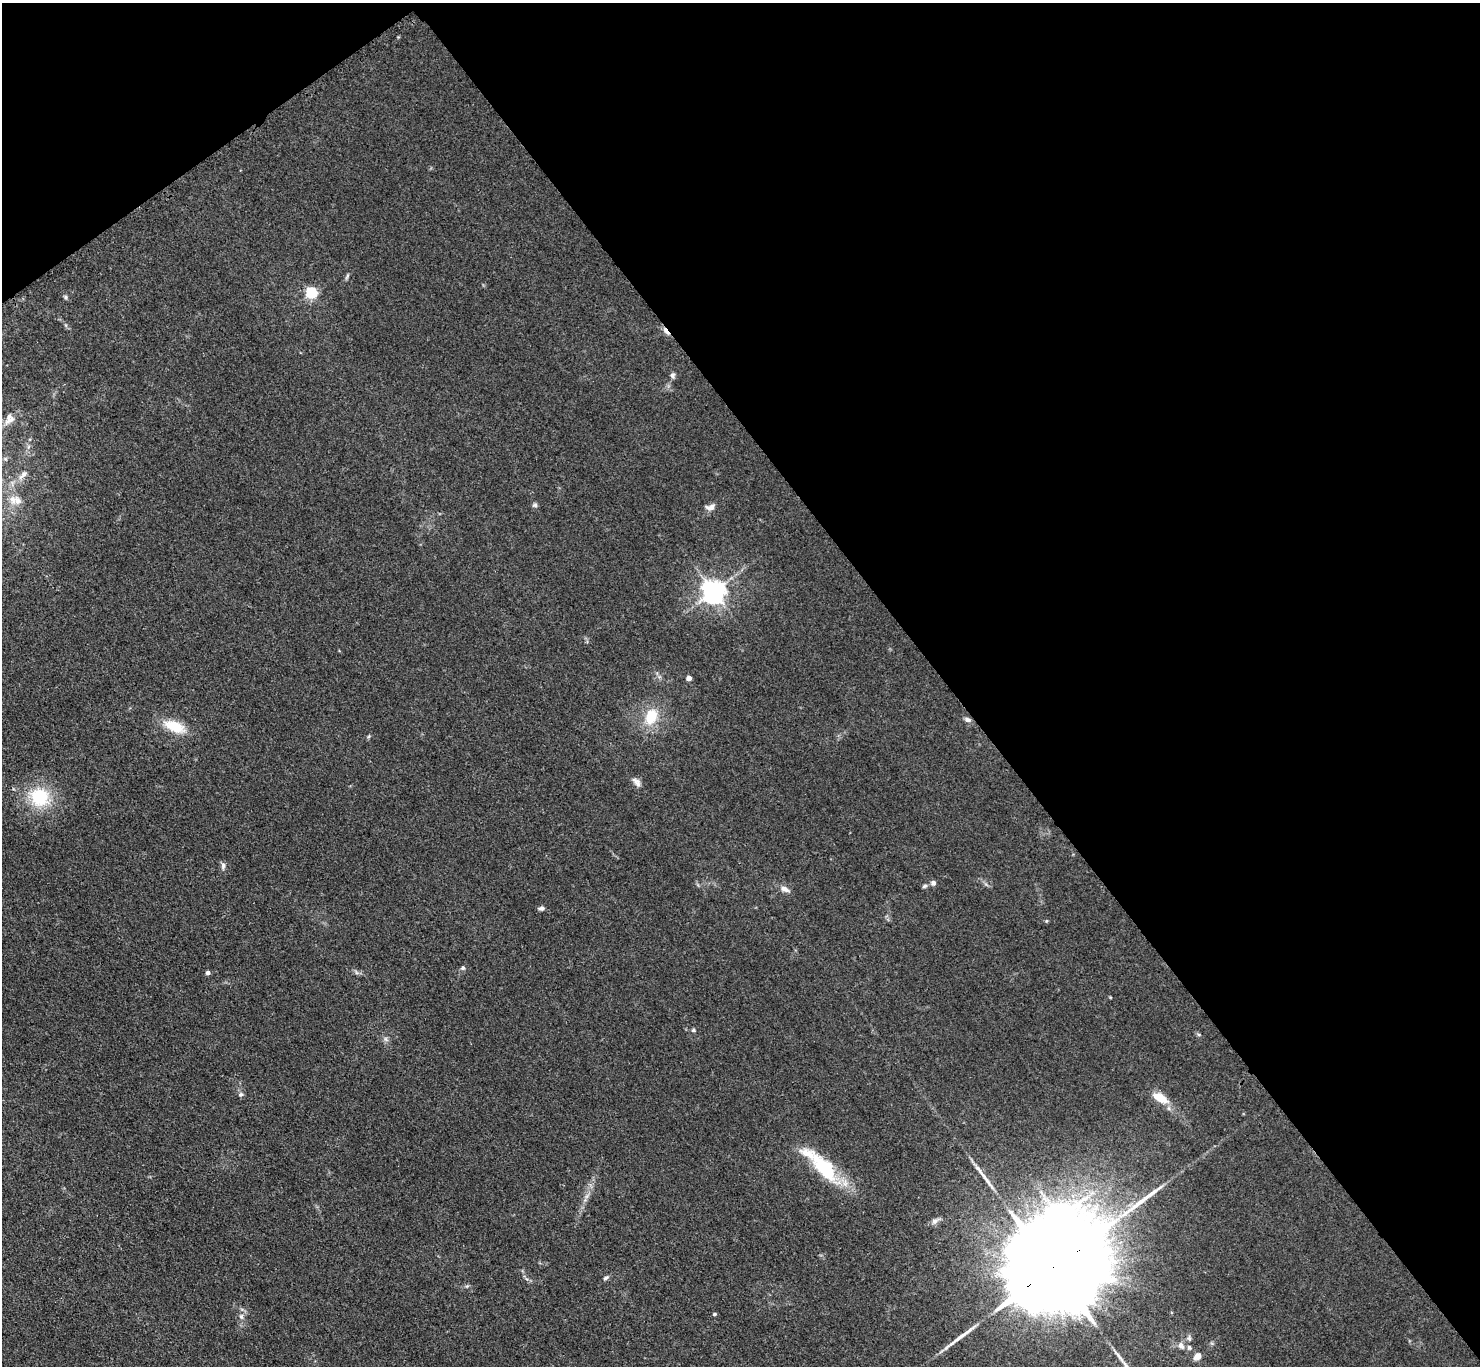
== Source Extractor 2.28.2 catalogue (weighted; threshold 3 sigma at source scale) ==
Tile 3 of 4 x 4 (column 3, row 1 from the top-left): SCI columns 2975-4452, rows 4413-5776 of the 5952 x 5948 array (HDU 1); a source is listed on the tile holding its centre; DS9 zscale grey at full resolution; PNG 1482 x 1368 px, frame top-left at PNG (2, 3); no overlay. Shown black and unused: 39% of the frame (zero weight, under 3 of 4 exposures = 2% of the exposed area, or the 3 px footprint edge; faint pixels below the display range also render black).
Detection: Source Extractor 2.28.2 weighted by HDU 2 'WHT'; one run over the whole footprint, this tile lists its part. Background 0.0483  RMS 0.0052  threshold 0.0232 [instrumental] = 3 sigma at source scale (4.5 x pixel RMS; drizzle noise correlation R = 1.50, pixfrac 1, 0.05/0.05 arcsec/px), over >= 5 px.
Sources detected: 48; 1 inside a brighter object's white glare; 4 long thin detections or spike segments (spike, bleed or trail) — not listed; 3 inside a brighter listed object's ellipse — not listed separately; the other 40 listed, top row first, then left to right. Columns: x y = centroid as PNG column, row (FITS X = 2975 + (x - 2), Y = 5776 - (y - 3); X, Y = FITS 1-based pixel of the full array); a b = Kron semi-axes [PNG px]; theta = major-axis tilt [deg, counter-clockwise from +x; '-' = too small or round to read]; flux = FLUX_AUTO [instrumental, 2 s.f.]
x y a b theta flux
347 276 10 4 57 0.97
311 293 5 5 - 66
65 297 6 5 - 0.84
666 331 13 4 -54 2.4
672 375 7 6 - 1.4
11 420 23 6 24 3.5
23 475 15 6 42 2.5
13 499 12 9 -60 3.9
535 505 7 5 12 1.1
711 507 11 7 17 3.2
714 591 7 7 - 460
689 678 4 4 - 3.7
651 717 19 14 71 14
967 720 8 6 -19 1.7
174 726 26 12 -22 14
369 736 6 4 71 0.66
637 782 15 8 -50 2.6
39 797 21 19 -41 26
223 866 11 5 -90 1.6
933 883 6 5 - 2
925 886 7 4 27 0.99
785 889 12 7 -26 2.9
541 908 7 5 10 1.4
1046 921 5 3 - 0.49
463 968 5 5 - 1.1
208 973 4 4 - 1.9
693 1030 6 5 - 0.84
386 1039 7 5 -60 1.3
241 1094 7 6 - 1.3
1160 1098 22 10 -30 8.9
824 1168 52 19 -49 31
935 1221 10 7 48 2.1
1053 1268 43 20 35 27000
606 1278 8 5 32 1.2
714 1314 4 4 - 0.9
241 1316 8 6 -74 1.7
1189 1338 8 5 -89 1.2
1181 1346 11 7 -60 2.2
1189 1347 7 5 -58 1.1
1197 1356 7 6 - 4
Overlapping masked pixels (flux is a lower limit): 2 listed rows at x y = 666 331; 1053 1268